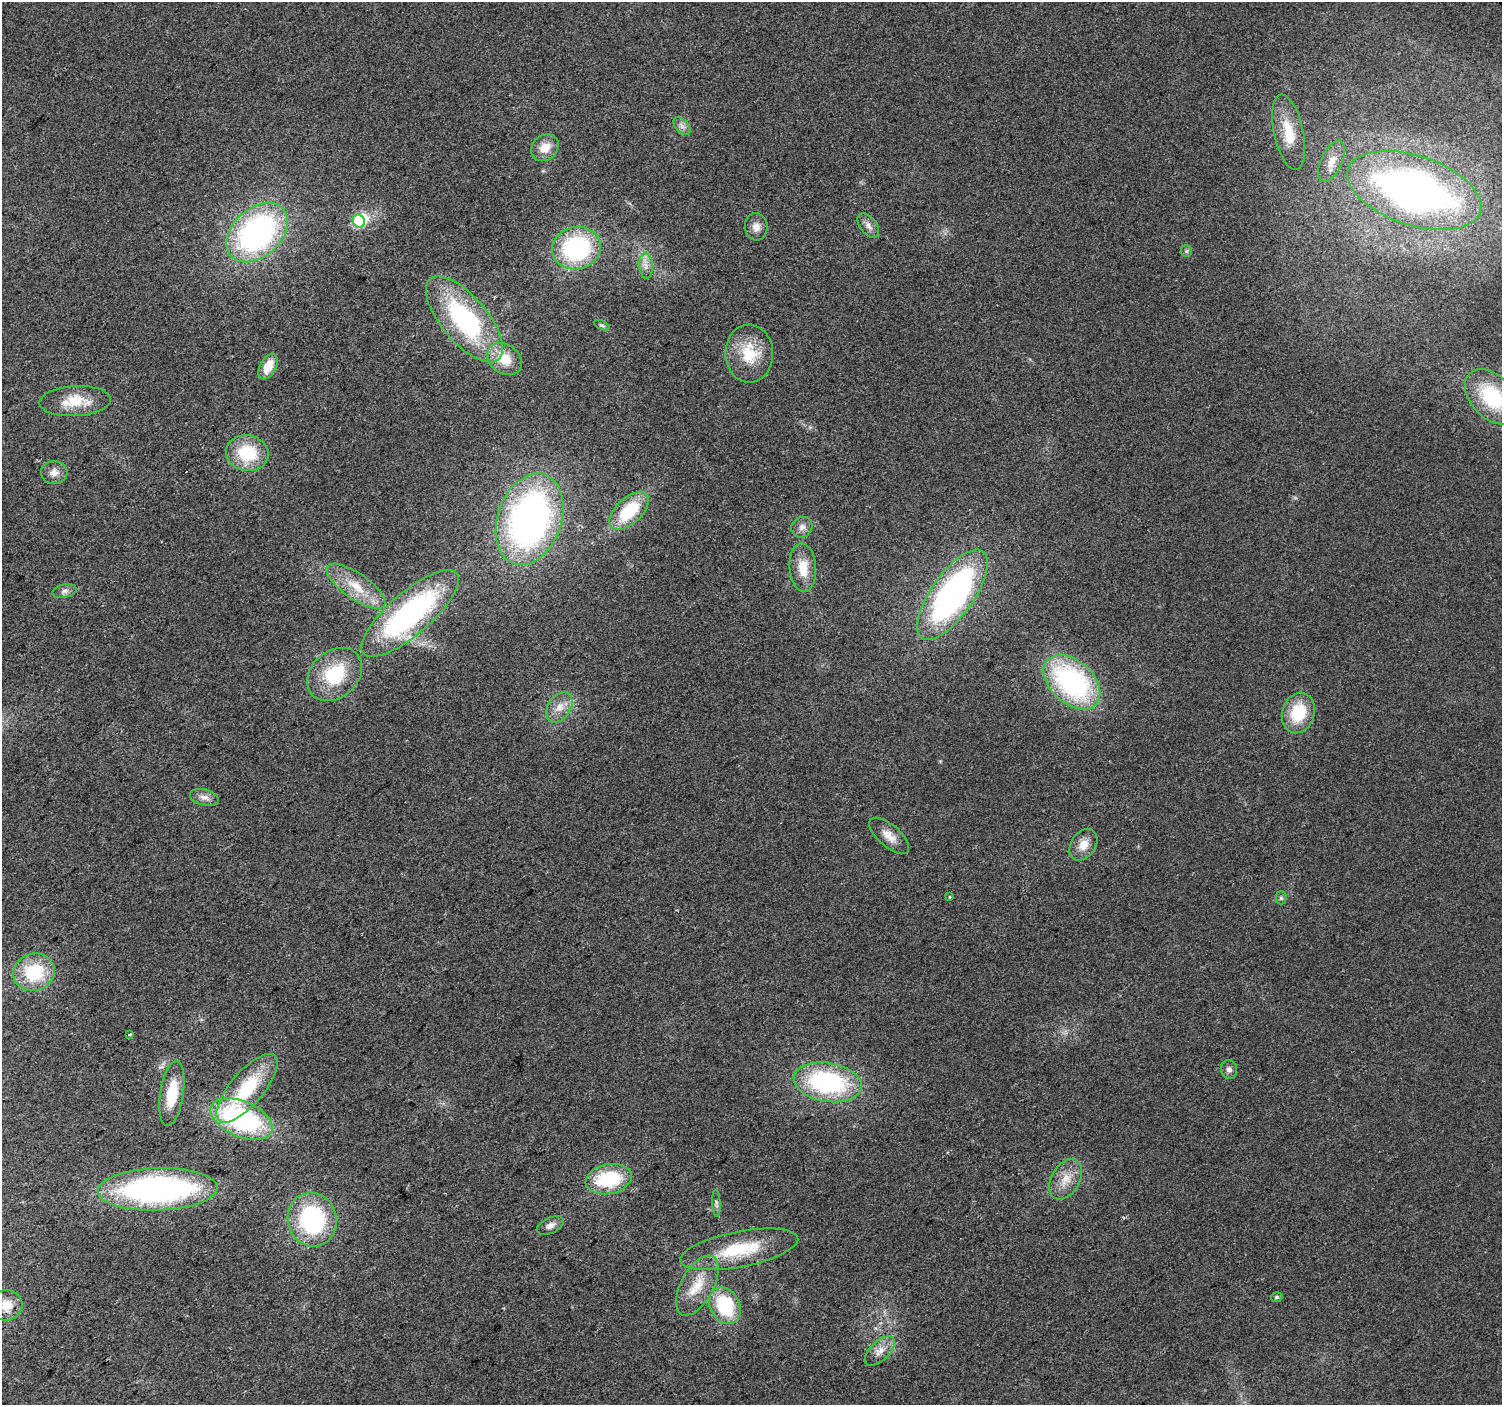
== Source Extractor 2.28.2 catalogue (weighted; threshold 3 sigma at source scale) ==
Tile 7 of 4 x 4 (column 3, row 2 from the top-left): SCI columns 3005-4504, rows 3012-4414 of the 6004 x 5959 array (HDU 1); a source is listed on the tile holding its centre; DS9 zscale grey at full resolution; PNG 1504 x 1407 px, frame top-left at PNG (2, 2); each listed source drawn as its Kron ellipse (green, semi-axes under 4 px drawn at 4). Shown black and unused: <1% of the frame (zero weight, under 2 of 3 exposures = <1% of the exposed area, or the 3 px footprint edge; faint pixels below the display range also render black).
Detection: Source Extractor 2.28.2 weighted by HDU 2 'WHT'; one run over the whole footprint, this tile lists its part. Background 0.023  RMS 0.0061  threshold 0.0276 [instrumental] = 3 sigma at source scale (4.5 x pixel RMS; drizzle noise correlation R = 1.50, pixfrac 1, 0.0396/0.0396 arcsec/px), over >= 5 px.
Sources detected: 59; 1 inside a brighter object's white glare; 1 cosmic-ray / hot-pixel residue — neither listed nor drawn; the other 57 listed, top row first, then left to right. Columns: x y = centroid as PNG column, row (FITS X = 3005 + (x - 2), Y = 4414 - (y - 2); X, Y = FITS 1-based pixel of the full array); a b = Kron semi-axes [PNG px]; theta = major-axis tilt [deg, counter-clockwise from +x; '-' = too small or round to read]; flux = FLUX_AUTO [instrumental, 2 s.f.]
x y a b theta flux
682 126 10 6 -46 2.7
1289 132 38 14 -78 19
545 148 15 12 39 10
1332 161 22 10 65 7.8
1414 190 69 34 -18 340
359 221 7 5 -64 46
868 226 14 8 -53 3.7
756 227 14 11 -84 5.3
257 233 35 24 42 160
576 248 24 21 14 78
1186 251 6 5 - 1.1
646 266 12 6 -85 3.8
464 319 53 23 -50 100
602 325 8 4 -24 1.3
749 354 29 24 -89 25
504 359 19 14 -37 16
268 367 14 8 63 11
1492 397 32 21 -46 47
75 401 36 15 3 19
247 453 21 18 -11 30
54 473 13 11 -2 5.3
629 511 24 13 44 33
530 519 47 32 71 260
802 527 11 10 - 3.8
803 568 24 13 -86 13
356 586 34 12 -35 18
64 591 12 6 13 2.7
952 595 53 21 55 200
410 613 62 21 41 130
335 674 30 23 42 36
1072 682 33 21 -42 120
559 707 16 11 56 7.8
1298 713 20 16 72 26
204 797 14 8 -14 3.9
889 836 24 11 -41 7.7
1083 845 17 12 56 8.2
950 897 3 3 - 1.3
1281 898 6 5 - 1.3
34 972 21 18 18 36
130 1034 3 3 - 4
1229 1070 9 8 - 2.6
828 1082 34 19 -10 92
247 1088 43 16 50 41
172 1093 33 11 81 22
242 1119 33 17 -23 110
609 1179 23 14 11 40
1066 1179 22 14 60 11
158 1189 60 21 2 200
716 1204 13 4 -87 1.8
312 1220 27 24 -77 74
550 1225 15 7 26 3.8
739 1249 60 18 11 37
697 1286 33 16 62 18
1277 1297 6 5 - 1.3
7 1305 16 15 - 8.5
725 1306 19 15 -63 40
880 1351 19 9 44 6.8
Isophote crosses this tile's border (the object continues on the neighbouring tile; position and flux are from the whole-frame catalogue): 1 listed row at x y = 1492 397